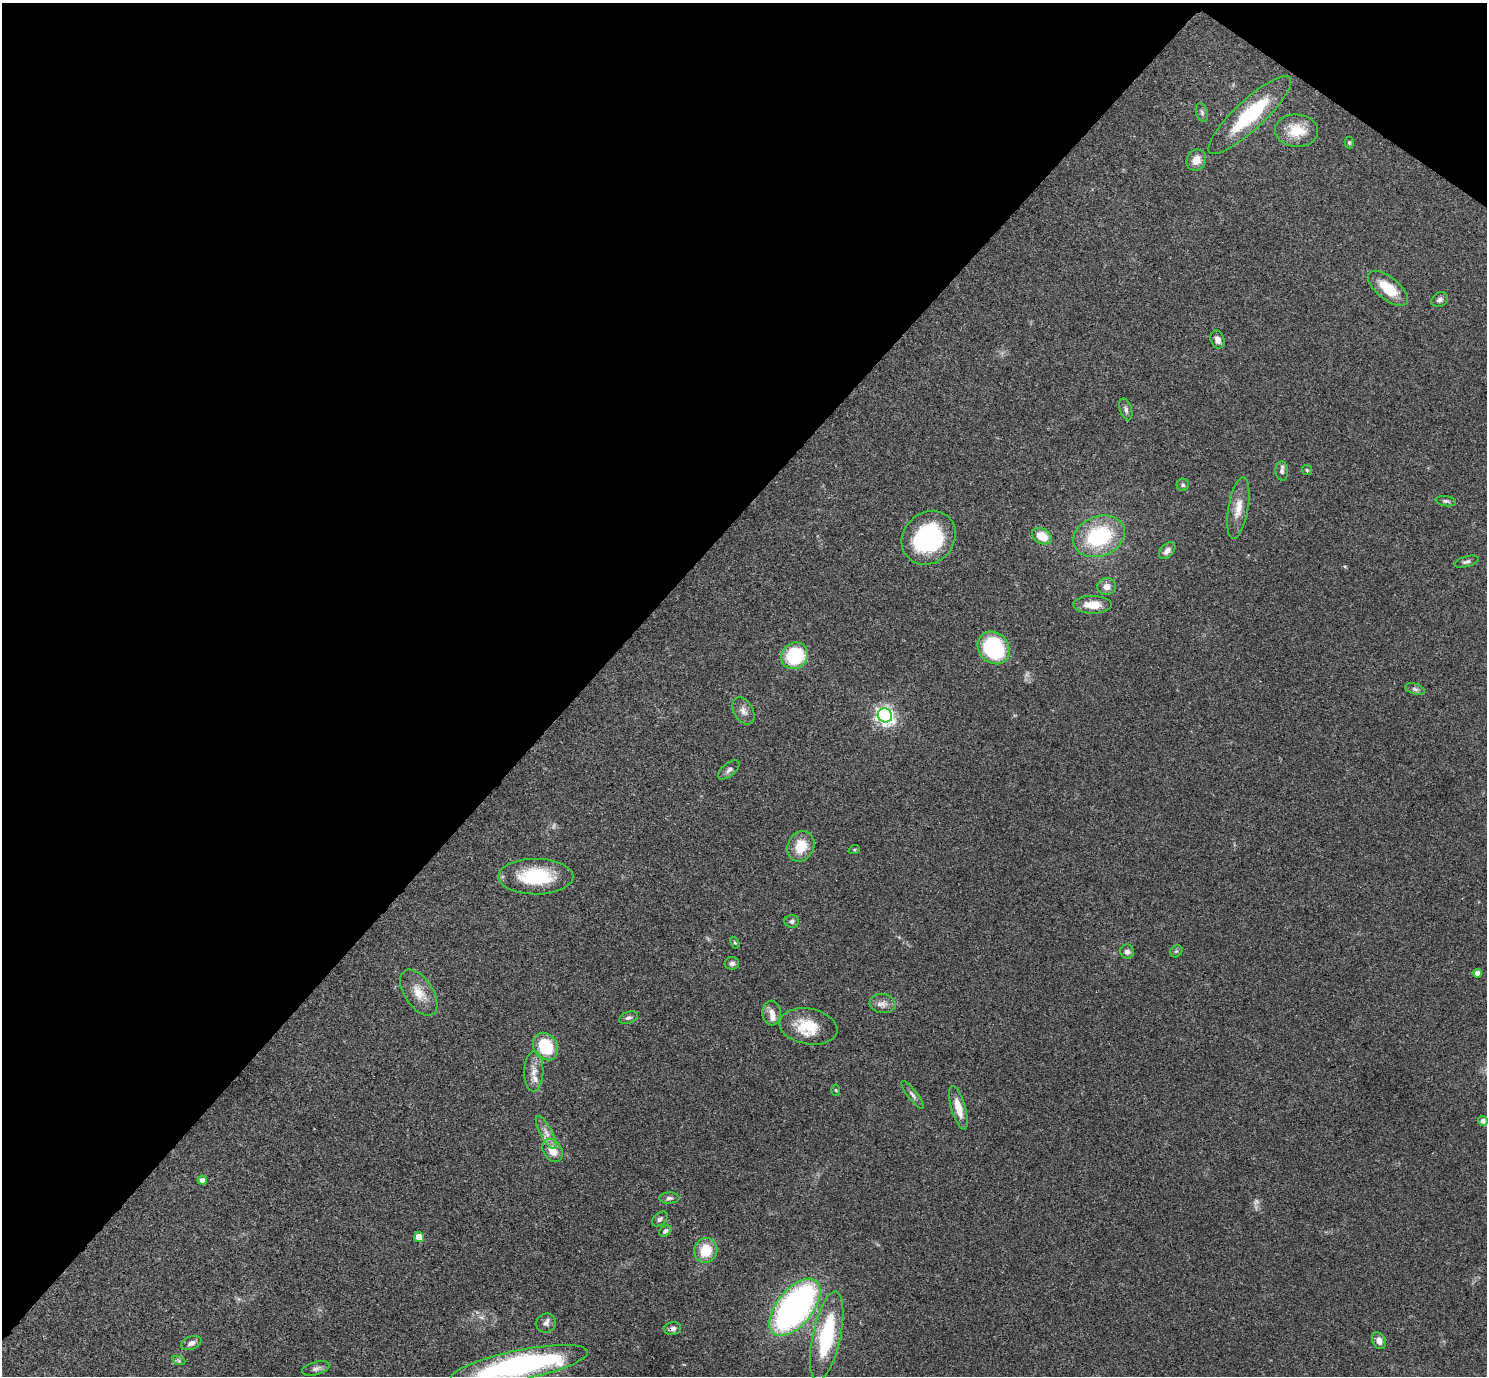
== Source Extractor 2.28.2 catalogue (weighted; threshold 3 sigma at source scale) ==
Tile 2 of 4 x 4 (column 2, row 1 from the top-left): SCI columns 1488-2972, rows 4278-5651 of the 5943 x 5946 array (HDU 1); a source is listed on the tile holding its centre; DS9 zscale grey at full resolution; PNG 1489 x 1378 px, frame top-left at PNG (2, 3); each listed source drawn as its Kron ellipse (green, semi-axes under 4 px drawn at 4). Shown black and unused: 41% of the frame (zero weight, under 3 of 4 exposures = <1% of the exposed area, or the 3 px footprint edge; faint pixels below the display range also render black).
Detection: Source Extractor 2.28.2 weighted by HDU 2 'WHT'; one run over the whole footprint, this tile lists its part. Background 0.0766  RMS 0.0062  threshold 0.0279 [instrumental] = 3 sigma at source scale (4.5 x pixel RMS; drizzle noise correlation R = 1.50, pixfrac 1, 0.05/0.05 arcsec/px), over >= 5 px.
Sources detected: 69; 3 too faint to see at this stretch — neither listed nor drawn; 2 inside a brighter listed object's ellipse — not listed separately; the other 64 listed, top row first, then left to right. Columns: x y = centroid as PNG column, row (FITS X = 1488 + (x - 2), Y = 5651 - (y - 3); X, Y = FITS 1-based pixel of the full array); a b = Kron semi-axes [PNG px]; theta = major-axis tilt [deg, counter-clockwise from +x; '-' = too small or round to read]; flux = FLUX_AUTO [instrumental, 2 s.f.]
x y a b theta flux
1202 112 10 5 -72 1.7
1250 115 55 14 43 44
1297 131 21 16 -4 15
1349 143 6 4 -90 0.86
1196 160 11 9 60 6.4
1388 288 24 11 -39 16
1440 300 9 7 35 2.1
1218 340 9 6 -68 3.2
1126 409 11 6 -72 1.9
1307 470 5 5 - 0.77
1282 471 9 6 -88 2.1
1183 485 6 6 - 1.1
1446 501 10 5 -8 1.5
1238 508 31 10 80 9.5
1042 536 10 7 -29 12
1099 536 26 20 21 52
929 538 29 25 45 73
1167 551 10 6 46 3.1
1467 562 12 5 15 1.9
1107 586 9 8 - 4.4
1092 605 19 9 -1 9.4
994 648 17 14 -48 55
794 656 14 12 42 37
1415 689 10 5 -18 1.7
743 711 15 9 -59 3.9
885 715 7 7 - 240
729 770 13 6 39 2.3
801 846 16 13 64 14
854 850 6 3 19 0.71
536 877 37 18 0 35
792 921 7 6 - 1.6
735 943 6 4 -58 0.83
1127 951 7 7 - 2.7
1176 951 7 5 43 1.2
732 963 7 6 - 2.1
1477 973 4 4 - 4.8
419 993 26 14 -56 11
883 1003 13 9 -11 3.9
771 1013 12 9 -88 4.7
628 1018 10 5 19 1.7
808 1026 29 18 -11 20
545 1046 14 12 -57 26
534 1071 20 9 88 6.3
836 1090 5 3 - 0.58
913 1095 17 5 -52 2.2
958 1108 22 7 -73 8.5
1483 1121 5 5 - 2.4
546 1132 19 6 -61 4.4
552 1150 12 9 -56 8.3
202 1180 5 4 - 3.5
669 1198 10 5 2 1.7
660 1219 9 6 41 1.6
665 1231 7 5 35 1.8
419 1237 5 5 - 8.5
706 1250 12 11 - 16
795 1307 34 18 51 220
546 1323 10 9 - 2.7
673 1329 8 6 8 2.3
827 1336 45 14 78 50
1379 1341 9 6 -61 3.5
191 1343 10 6 20 3
179 1361 7 4 -19 0.95
519 1365 70 15 11 150
316 1368 14 6 15 2.7
Overlapping masked pixels (flux is a lower limit): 1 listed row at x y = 673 1329
Isophote crosses this tile's border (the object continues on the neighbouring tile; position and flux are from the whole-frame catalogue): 1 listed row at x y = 519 1365